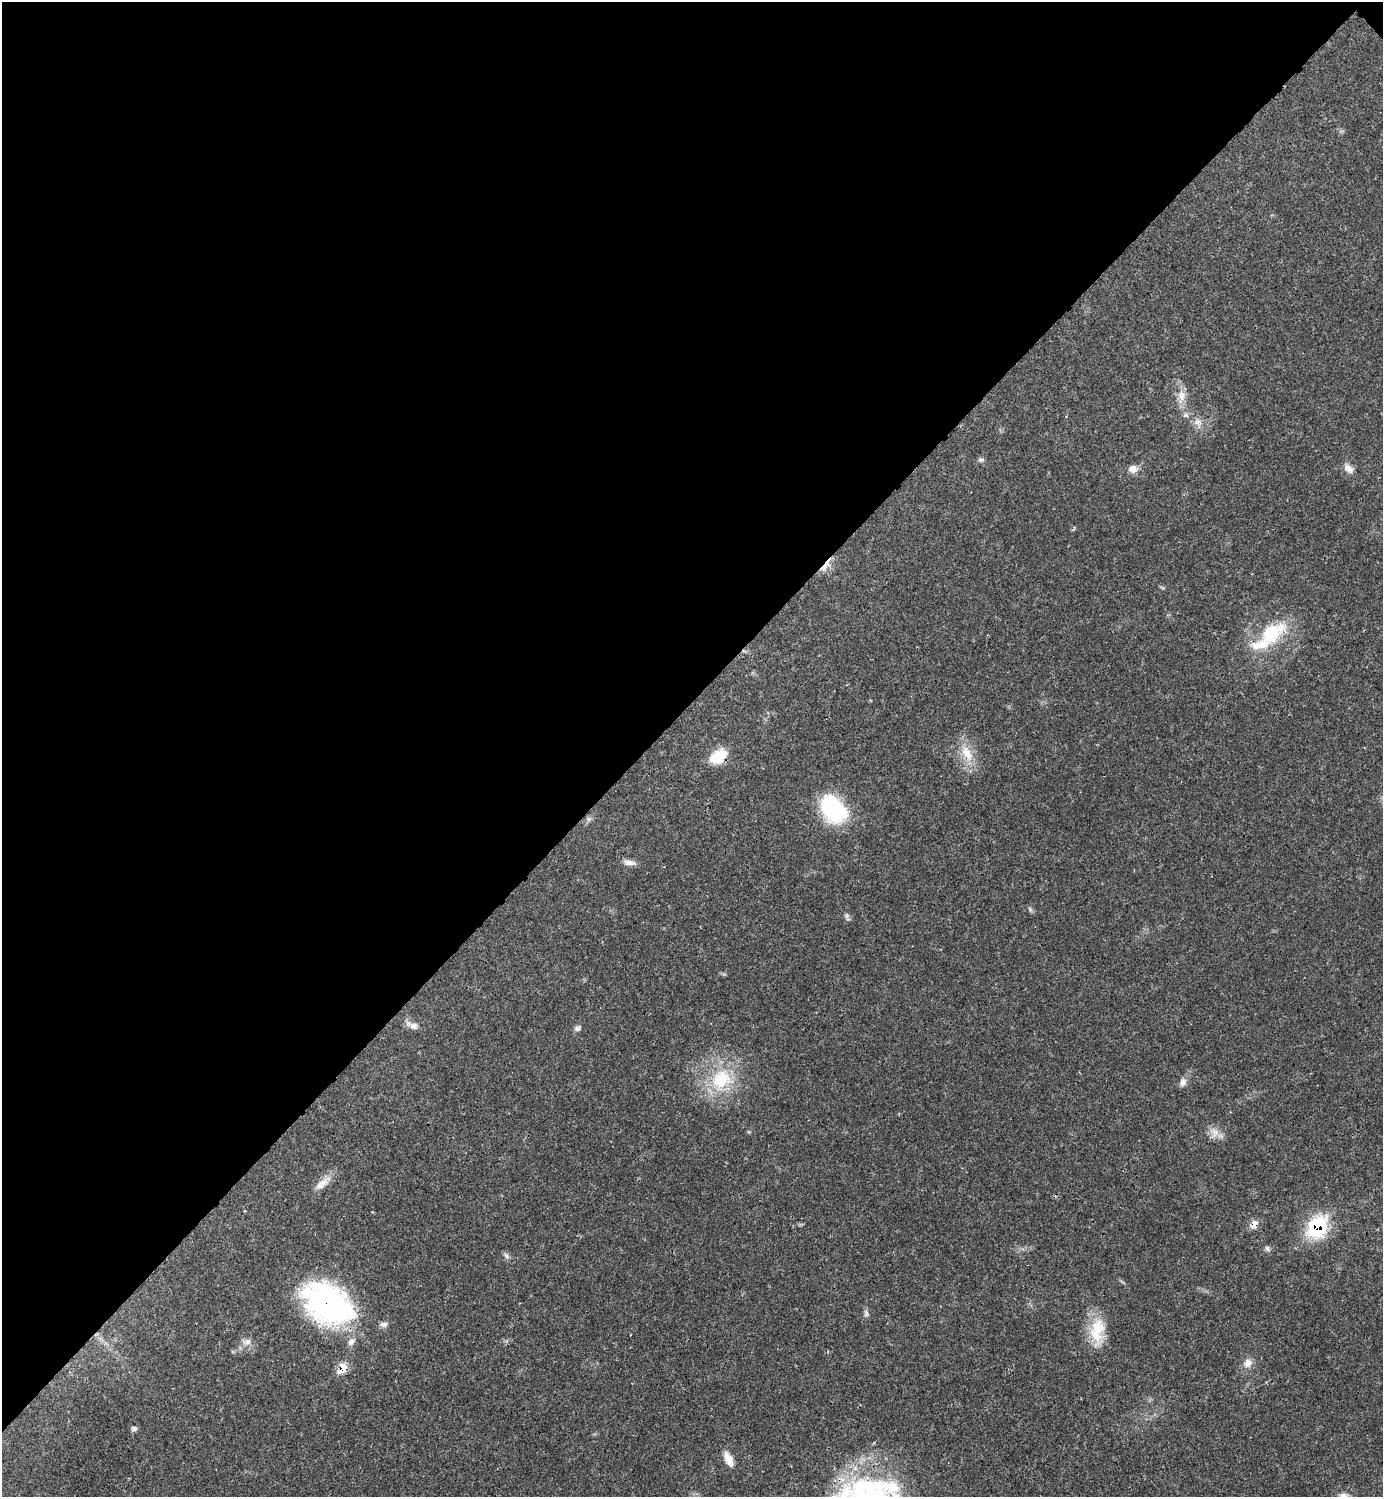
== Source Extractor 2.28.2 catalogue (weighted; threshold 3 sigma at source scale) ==
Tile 2 of 4 x 4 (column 2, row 1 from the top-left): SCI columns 1684-3064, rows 4487-5981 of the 5984 x 5985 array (HDU 1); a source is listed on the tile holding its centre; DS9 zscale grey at full resolution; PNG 1385 x 1499 px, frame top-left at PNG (2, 2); no overlay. Shown black and unused: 47% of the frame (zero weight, under 3 of 4 exposures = <1% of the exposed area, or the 3 px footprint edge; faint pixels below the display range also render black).
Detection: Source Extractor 2.28.2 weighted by HDU 2 'WHT'; one run over the whole footprint, this tile lists its part. Background 0.02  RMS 0.0022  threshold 0.01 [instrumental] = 3 sigma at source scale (4.5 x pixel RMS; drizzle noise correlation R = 1.50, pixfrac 1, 0.05/0.05 arcsec/px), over >= 5 px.
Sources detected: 36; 2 inside a brighter listed object's ellipse — not listed separately; the other 34 listed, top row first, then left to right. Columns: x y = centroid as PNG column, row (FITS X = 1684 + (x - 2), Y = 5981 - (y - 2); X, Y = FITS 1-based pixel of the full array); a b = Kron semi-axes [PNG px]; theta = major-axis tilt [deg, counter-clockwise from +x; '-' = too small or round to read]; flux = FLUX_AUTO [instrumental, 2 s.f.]
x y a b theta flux
1182 396 15 10 -83 2.3
1186 415 7 6 - 0.56
1198 422 12 8 -27 1.4
981 460 8 6 1 0.51
1348 468 15 9 -41 1.4
1133 469 11 10 - 1.5
825 565 23 6 51 1.8
1271 633 39 22 36 12
967 753 23 13 -58 4.3
718 757 22 14 33 5.2
834 809 30 20 -49 22
629 863 16 7 -9 1.3
847 915 7 5 -60 0.5
413 1026 11 9 -14 1.3
577 1028 9 7 51 0.66
721 1079 30 24 42 12
1183 1082 12 8 79 1.1
1215 1133 13 11 -89 1.9
322 1184 23 9 39 2.4
1254 1224 10 8 56 1.9
1317 1227 22 16 58 17
1267 1248 8 6 -60 0.55
506 1256 10 6 -46 0.62
328 1303 50 32 -34 57
866 1314 9 4 -83 0.56
383 1324 11 7 7 0.87
1097 1329 30 20 77 7.1
247 1342 12 8 17 1.2
1248 1363 13 11 69 1.7
343 1368 11 8 65 3.7
134 1428 7 6 - 0.58
728 1459 19 9 -64 2.3
868 1486 84 18 3 21
1344 1496 13 8 -5 1.2
Overlapping masked pixels (flux is a lower limit): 6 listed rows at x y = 825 565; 718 757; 1254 1224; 1317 1227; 328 1303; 343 1368
Isophote crosses this tile's border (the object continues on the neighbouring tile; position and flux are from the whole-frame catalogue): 1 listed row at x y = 1344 1496